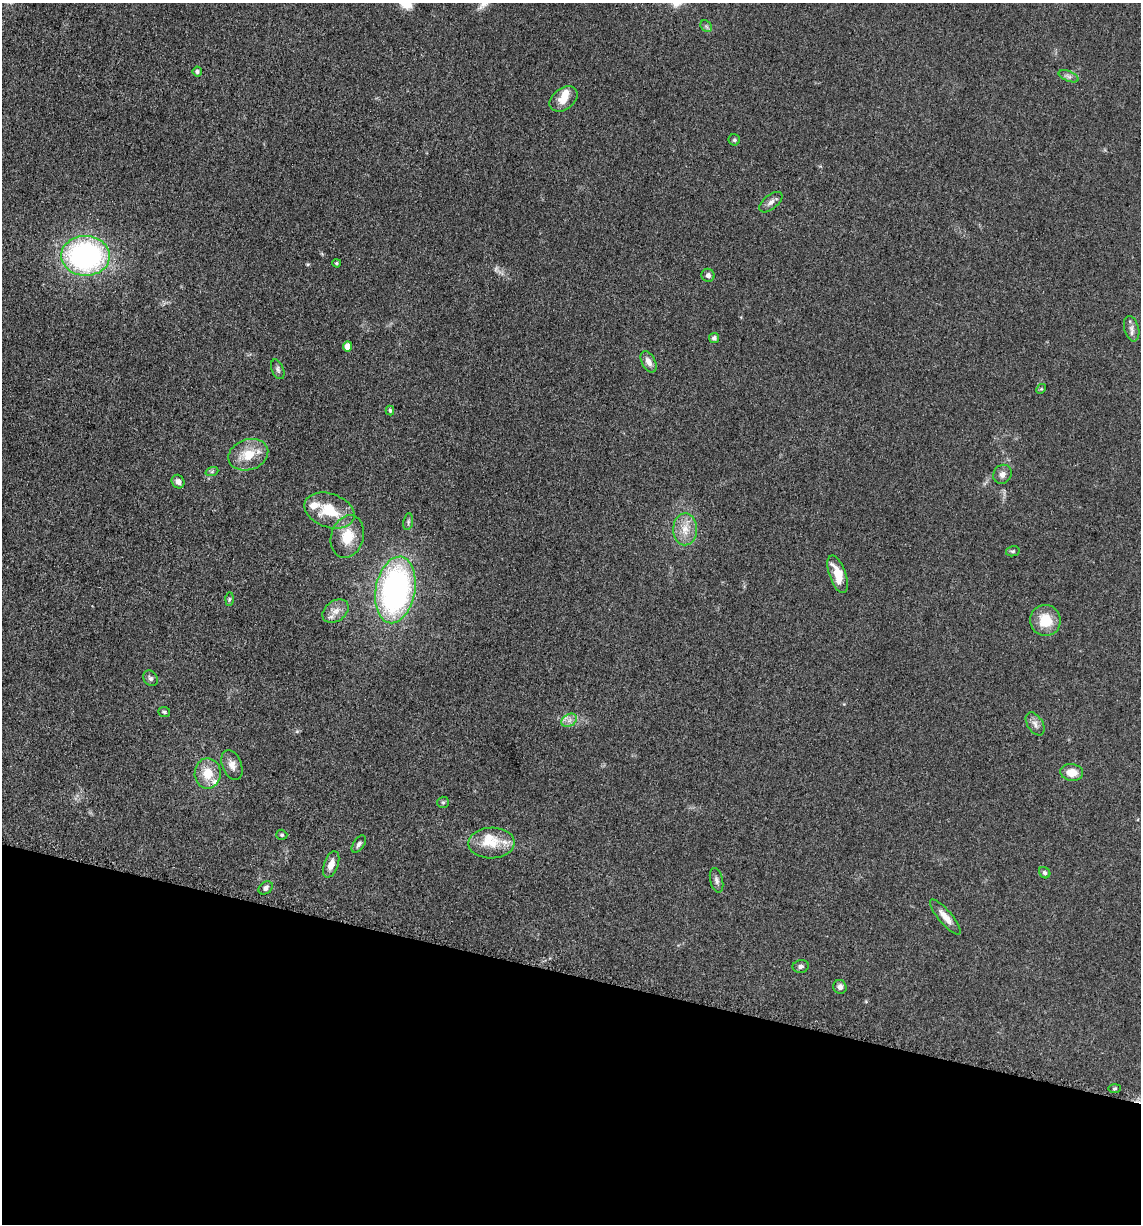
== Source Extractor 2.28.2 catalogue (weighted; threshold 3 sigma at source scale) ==
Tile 15 of 4 x 4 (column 3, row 4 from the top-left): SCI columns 2525-3663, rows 21-1242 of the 4980 x 4922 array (HDU 1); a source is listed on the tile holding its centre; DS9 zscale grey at full resolution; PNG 1143 x 1226 px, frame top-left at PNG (2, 3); each listed source drawn as its Kron ellipse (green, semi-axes under 4 px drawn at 4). Shown black and unused: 20% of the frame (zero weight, under 3 of 5 exposures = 4% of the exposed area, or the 3 px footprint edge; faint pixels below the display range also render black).
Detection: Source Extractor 2.28.2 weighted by HDU 2 'WHT'; one run over the whole footprint, this tile lists its part. Background 0.0564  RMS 0.0058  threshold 0.0261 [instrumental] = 3 sigma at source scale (4.5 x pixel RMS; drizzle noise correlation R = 1.50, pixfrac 1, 0.05/0.05 arcsec/px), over >= 5 px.
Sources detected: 55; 1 too faint to see at this stretch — neither listed nor drawn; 5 inside a brighter listed object's ellipse — not listed separately; the other 49 listed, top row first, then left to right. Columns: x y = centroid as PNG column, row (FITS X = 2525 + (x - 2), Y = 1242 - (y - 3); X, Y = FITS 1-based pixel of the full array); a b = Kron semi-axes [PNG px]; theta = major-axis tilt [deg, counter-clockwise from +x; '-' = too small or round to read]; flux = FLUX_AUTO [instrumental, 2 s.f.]
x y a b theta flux
706 26 6 5 - 1.1
197 72 5 4 - 1.1
1069 76 10 5 -22 1.8
564 99 15 10 37 7.2
734 140 5 5 - 1
771 202 14 7 39 2.7
85 256 24 20 -2 130
337 263 4 3 - 0.76
708 275 6 6 - 2
1132 329 13 7 -75 2.8
714 338 5 5 - 1.7
348 346 5 4 - 6.5
649 362 11 6 -62 3.5
278 369 10 6 -68 1.6
1041 389 5 4 - 0.72
390 410 5 4 - 1
248 455 20 15 19 13
212 471 6 4 20 0.93
1002 474 10 9 - 2.9
178 482 7 6 - 2.8
329 511 26 17 -19 20
408 522 8 5 81 1.2
685 529 16 12 88 8.2
347 537 22 16 73 14
1013 551 7 5 13 1
838 574 20 8 -71 11
395 590 33 20 80 160
229 599 6 4 88 0.96
336 611 14 10 35 5
1045 620 15 15 - 14
151 678 8 6 -52 1.7
164 712 6 5 - 1
569 720 8 6 31 2.5
1035 724 13 7 -57 3.2
232 765 16 9 -69 4.5
1072 772 11 8 -8 7.4
208 773 15 13 89 12
443 802 6 5 - 0.9
282 835 5 5 - 0.89
491 843 23 15 1 12
359 844 10 5 55 1.6
331 864 14 7 70 4.8
1045 873 6 5 - 1.3
716 880 12 6 -76 2.2
266 888 8 6 38 1.9
945 917 22 6 -50 6
801 966 8 6 11 1.5
840 987 7 6 - 2.4
1115 1088 6 3 0 0.68